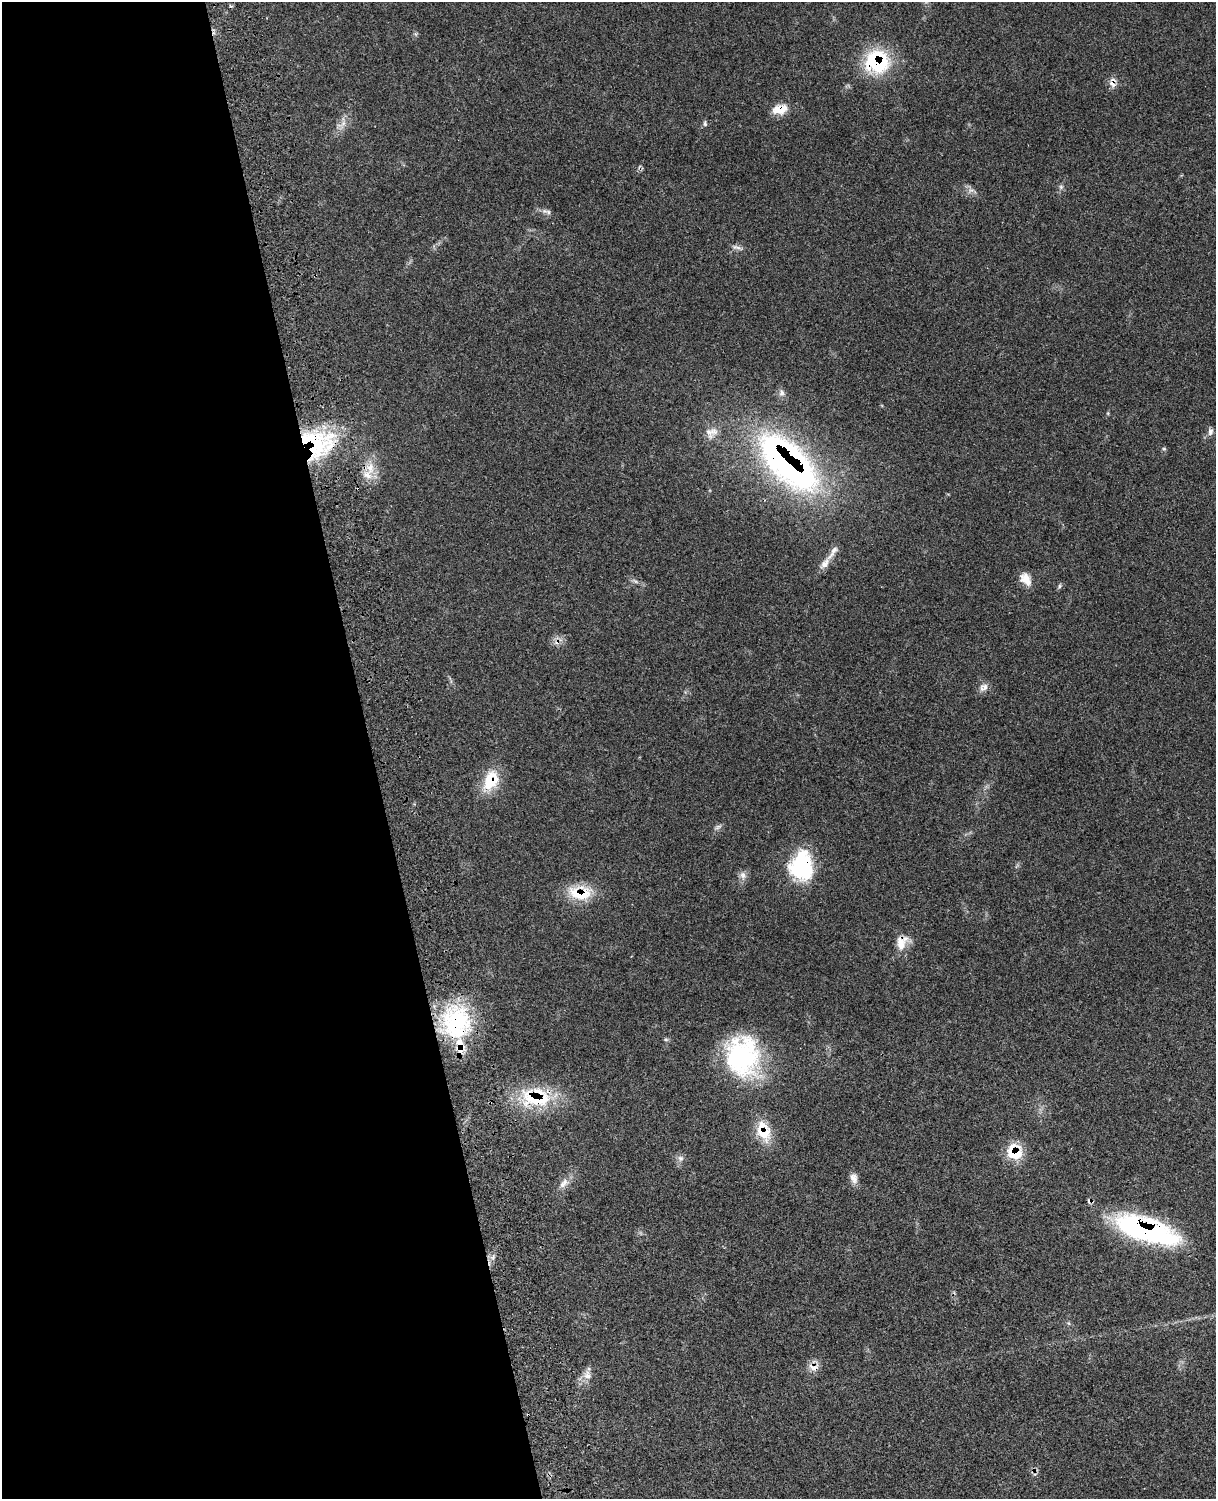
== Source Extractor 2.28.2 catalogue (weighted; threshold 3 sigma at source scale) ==
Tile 5 of 4 x 3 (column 1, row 2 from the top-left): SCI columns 130-1343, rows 1776-3272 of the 5102 x 4931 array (HDU 1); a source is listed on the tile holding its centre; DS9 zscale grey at full resolution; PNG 1218 x 1501 px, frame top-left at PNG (2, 2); no overlay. Shown black and unused: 31% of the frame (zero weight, under 3 of 4 exposures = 6% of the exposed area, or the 3 px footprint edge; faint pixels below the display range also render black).
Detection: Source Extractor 2.28.2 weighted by HDU 2 'WHT'; one run over the whole footprint, this tile lists its part. Background 0.0975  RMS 0.0064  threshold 0.0286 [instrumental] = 3 sigma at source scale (4.5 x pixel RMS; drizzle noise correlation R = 1.50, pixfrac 1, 0.05/0.05 arcsec/px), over >= 5 px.
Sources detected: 44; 3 cosmic-ray / hot-pixel residue — not listed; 6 inside a brighter listed object's ellipse — not listed separately; the other 35 listed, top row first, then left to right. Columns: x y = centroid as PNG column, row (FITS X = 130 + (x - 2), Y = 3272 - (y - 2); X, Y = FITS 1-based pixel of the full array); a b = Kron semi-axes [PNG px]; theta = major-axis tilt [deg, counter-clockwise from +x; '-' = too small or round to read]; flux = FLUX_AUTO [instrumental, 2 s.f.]
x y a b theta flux
877 62 27 25 -10 50
1112 84 12 7 -44 3.3
780 109 20 12 10 9.2
343 123 10 6 54 3.3
705 123 8 5 -84 1.3
1061 187 6 5 - 1.3
971 190 7 4 18 1.5
548 212 7 4 -89 1.2
737 247 16 5 -16 2.3
782 393 8 8 - 2.1
1210 432 9 7 72 2.3
711 433 18 14 22 6.9
315 441 54 35 -28 70
1164 449 6 3 -18 0.76
788 462 60 27 -45 290
370 468 20 11 -88 10
833 552 30 6 54 5.3
1026 579 18 11 -54 7
984 687 13 10 34 3.8
491 780 27 19 64 20
802 866 34 26 85 48
743 875 13 8 -84 3.3
580 893 33 18 -3 21
901 942 21 14 72 9.3
456 1022 44 36 -77 65
742 1056 48 38 -85 78
535 1097 40 25 -4 43
763 1131 28 17 -70 17
1014 1152 19 16 -51 19
680 1158 8 7 - 2.3
854 1178 13 9 -71 4
562 1185 11 8 31 3.5
1147 1230 65 22 -18 120
814 1367 16 10 -11 5
587 1375 14 10 -80 4.8
Overlapping masked pixels (flux is a lower limit): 15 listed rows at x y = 877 62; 1112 84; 780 109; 315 441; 788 462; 491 780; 802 866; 580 893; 901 942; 456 1022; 535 1097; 763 1131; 1014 1152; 1147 1230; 814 1367